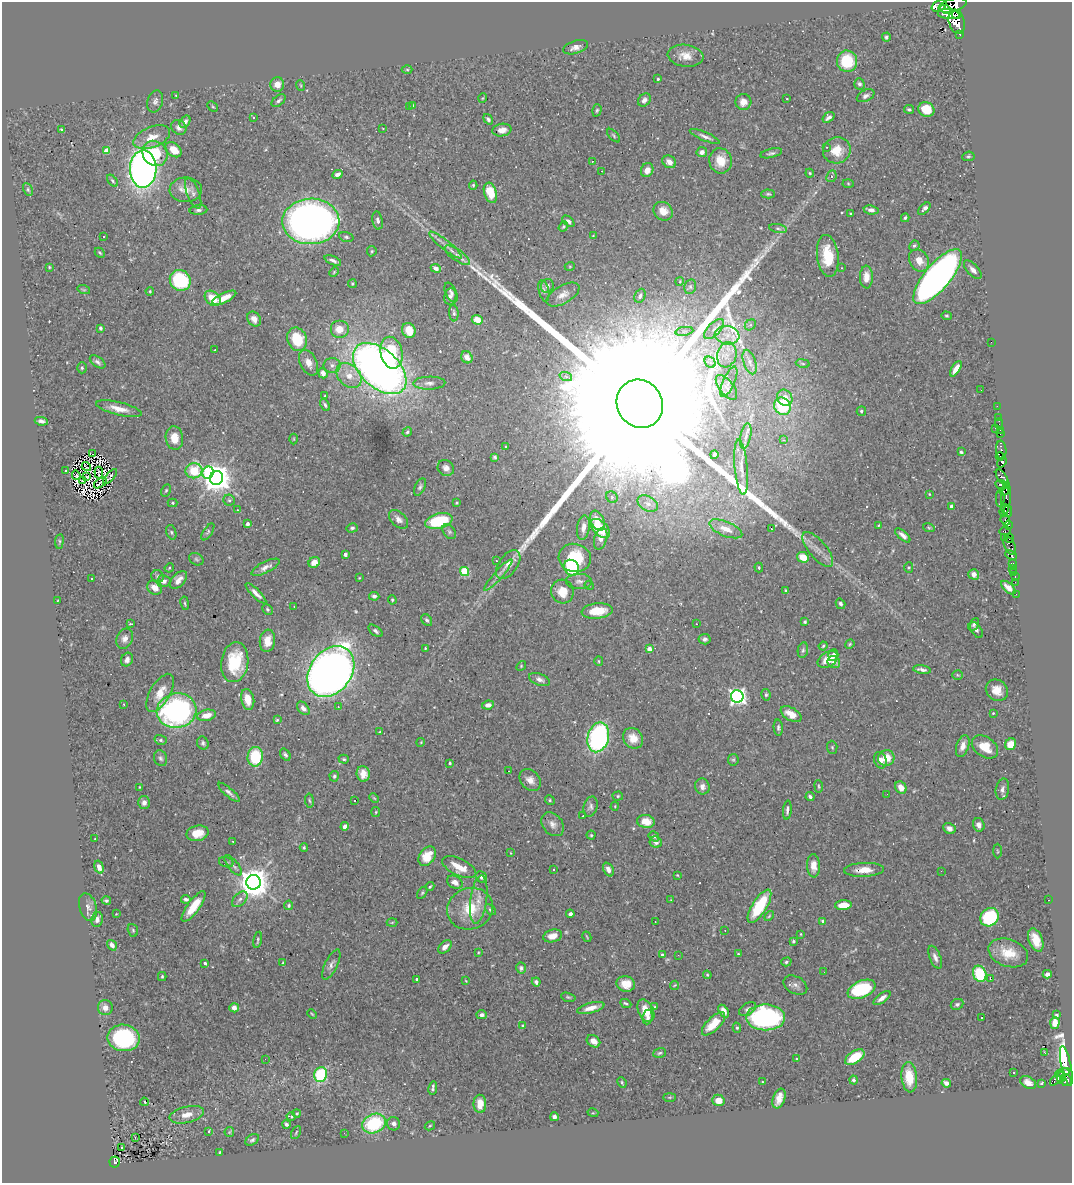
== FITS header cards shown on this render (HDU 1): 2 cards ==
NAXIS1  =                 1070
NAXIS2  =                 1181

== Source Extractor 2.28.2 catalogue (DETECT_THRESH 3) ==
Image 1070 x 1181 px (HDU 1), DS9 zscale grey, 1 PNG px = 1 image px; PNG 1074 x 1185 px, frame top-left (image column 1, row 1181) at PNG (2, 2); each listed source drawn as its Kron ellipse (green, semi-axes under 4 px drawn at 4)
Background 0.444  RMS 0.011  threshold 0.0324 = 3 sigma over >= 5 px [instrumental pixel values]
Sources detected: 517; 8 with non-positive FLUX_AUTO (blend fragments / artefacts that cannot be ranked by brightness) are neither listed nor drawn; of the other 509, the 500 brightest by FLUX_AUTO listed and drawn (9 fainter detections omitted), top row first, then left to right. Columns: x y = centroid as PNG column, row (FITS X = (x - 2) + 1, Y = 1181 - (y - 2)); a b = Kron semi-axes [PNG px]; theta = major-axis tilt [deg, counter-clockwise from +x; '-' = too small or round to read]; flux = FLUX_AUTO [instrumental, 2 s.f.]
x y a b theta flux
953 5 14 6 15 2800
939 6 8 5 27 1200
945 9 5 3 - 1000
949 14 11 5 -5 2100
957 14 5 4 - 1300
957 22 12 8 -74 4900
960 34 3 3 - 100
886 37 4 4 - 1.4
575 47 13 6 18 4.1
686 56 18 11 -7 8.6
847 61 11 10 - 30
407 70 5 3 - 0.81
658 79 3 3 - 0.84
277 84 7 7 - 6.1
859 84 6 5 - 1.7
300 85 5 3 - 0.72
176 95 3 3 - 0.6
866 96 9 5 26 2.4
483 98 5 3 - 0.6
787 99 2 2 - 0.44
644 100 7 5 52 2.6
155 101 11 7 71 2.8
279 101 8 5 42 2
743 102 8 8 - 5.2
213 106 6 4 -43 0.88
413 106 3 3 - 1.1
409 107 3 2 - 1.3
909 109 5 3 - 1.4
926 109 8 7 - 17
597 110 6 4 73 1.1
253 117 4 3 - 0.99
828 117 6 4 36 2.5
488 119 6 4 -55 1.4
185 122 7 4 56 2.7
179 127 8 7 - 3.3
383 128 4 2 - 0.51
61 130 3 3 - 1.3
502 130 9 6 9 5.2
614 136 8 3 -46 1.1
705 136 16 4 -23 3
152 137 19 10 21 10
827 147 3 3 - 0.67
174 150 9 6 -41 11
837 150 14 13 - 13
106 151 4 4 - 13
702 152 5 5 - 3.1
155 153 13 12 - 26
771 153 11 4 13 1.9
968 156 6 4 4 1.2
592 161 4 3 - 0.53
720 161 12 11 - 12
669 162 7 6 - 4.6
143 169 18 13 89 420
647 170 7 6 - 4.8
602 171 3 2 - 0.4
810 173 4 4 - 0.85
337 174 5 4 - 3.3
831 176 6 5 - 1.4
112 181 7 4 -50 1.2
848 183 5 3 - 0.77
473 185 4 4 - 1
28 189 7 4 -64 1.3
186 190 16 12 -1 8.4
193 193 16 6 -69 3
490 193 10 6 -72 17
768 194 7 4 -1 1.2
924 209 8 3 46 2.9
198 210 9 5 4 2.1
871 210 7 4 -9 3.4
663 211 10 9 - 9.4
851 213 3 3 - 0.81
905 218 4 3 - 1.1
378 220 9 5 -79 2.4
311 221 28 23 2 490
568 221 7 4 -41 2
563 226 5 3 - 1
778 228 9 3 -11 1.6
593 236 4 3 - 0.53
103 237 3 3 - 1.3
346 237 7 4 -15 1.4
445 245 20 5 -39 4.8
914 246 5 5 - 1.5
372 251 5 5 - 1.1
100 253 6 3 -45 0.79
457 255 15 5 -35 4.6
828 256 21 10 -83 23
333 260 9 4 -22 2.4
919 260 12 9 -58 8.4
570 266 5 3 - 0.64
49 267 3 3 - 0.62
436 268 5 4 - 3.4
842 268 3 2 - 0.41
973 270 11 5 -47 3.7
334 272 5 3 - 0.71
866 277 11 6 89 7
938 277 34 13 50 510
180 280 11 10 - 54
680 281 4 3 - 0.65
352 284 4 4 - 1
547 286 7 6 - 2.5
690 287 7 5 77 1.7
84 290 6 4 -18 1
150 291 4 3 - 0.74
544 291 11 5 -78 2
451 292 10 5 -65 1.9
563 295 18 9 30 6.3
450 296 8 6 81 2.1
640 296 7 5 66 2.3
213 298 9 6 -41 13
224 298 13 5 25 11
454 313 8 4 -86 1.7
946 316 5 4 - 0.84
254 319 8 6 -56 4.3
477 320 5 4 - 7.9
750 325 6 4 43 1.5
100 328 4 3 - 1.5
339 329 9 9 - 9.8
714 329 13 6 45 3.8
409 330 8 6 -65 10
684 331 9 4 8 2
727 335 12 9 -10 6.5
297 339 12 9 -69 25
991 342 2 2 - 48
215 350 2 2 - 0.55
391 353 16 11 -78 33
727 355 13 9 74 6.8
467 357 6 5 - 5.7
98 362 9 5 -35 2
710 362 6 5 - 2
750 362 13 6 -71 3.3
309 363 14 8 -63 7
803 363 7 3 -10 0.91
332 365 8 7 - 3.1
82 368 5 4 - 1.1
380 369 31 19 -42 520
956 369 8 4 58 5.8
323 373 5 4 - 4.4
349 375 14 10 -45 9.9
566 377 6 4 -20 1.6
729 382 16 6 67 4.6
429 383 16 6 1 3.9
726 387 15 7 -52 5.7
981 390 2 2 - 0.75
325 396 3 2 - 0.55
785 398 8 7 - 6.7
640 404 25 22 -57 190000
325 405 6 4 -62 1.7
782 406 9 8 - 33
997 406 2 2 - 6.9
119 409 23 6 -13 8.5
861 411 5 4 - 1.5
998 417 2 2 - 8.2
41 421 7 3 -8 2.3
999 423 5 2 - 10
995 428 2 2 - 51
1000 430 2 2 - 14
407 432 5 4 - 1.2
1000 434 2 2 - 6.7
746 436 13 5 79 3.2
174 438 12 8 -81 10
294 439 5 3 - 0.65
783 440 4 3 - 0.81
506 446 3 3 - 1.7
1001 450 9 5 -85 340
961 452 4 3 - 1.1
93 454 2 2 - 1
714 455 4 3 - 1.5
1000 456 4 3 - 460
495 457 4 3 - 1.2
1002 462 5 4 - 400
86 467 5 2 - 0.7
741 467 28 6 -85 7.3
446 468 9 7 -37 3.8
66 471 3 3 - 2.3
194 471 8 7 - 47
99 473 6 2 -85 0.79
208 473 6 5 - 53
76 475 5 3 - 0.87
87 477 4 2 - 0.62
110 477 9 2 48 2.1
1002 477 9 4 -56 450
216 478 7 6 - 1200
82 480 2 2 - 0.92
100 483 7 2 38 0.92
1001 485 6 4 -24 540
420 487 9 5 64 1.9
166 490 6 4 62 1.1
1004 491 5 3 - 310
929 494 3 2 - 0.48
612 497 6 5 - 1.6
1000 498 9 4 -89 220
1006 498 17 4 86 240
229 500 5 5 - 1.3
173 503 5 4 - 0.96
457 503 4 2 - 0.81
648 504 11 7 -28 4.1
951 506 4 3 - 2.7
237 510 3 3 - 0.62
1004 510 6 3 71 380
1008 511 6 3 89 160
399 519 11 7 -45 3.9
1005 520 5 3 - 240
439 521 14 7 13 42
597 521 10 6 -67 7.9
247 524 4 3 - 2.9
879 525 3 2 - 0.59
1009 525 5 3 - 340
352 528 6 4 15 1.5
583 528 12 6 82 5
600 528 12 7 -43 19
929 528 6 4 -18 0.92
726 529 17 7 -22 8.1
771 529 3 2 - 2.4
1005 531 6 4 4 160
171 532 7 5 -72 1.3
208 532 9 4 57 1.4
449 532 8 5 -50 1.8
903 535 9 4 -42 3.1
1004 537 2 2 - 8.2
1009 538 4 2 - 27
601 539 11 6 74 4.3
59 541 7 4 83 1.1
1010 546 9 5 -67 58
818 550 21 9 -50 7.4
345 555 3 3 - 1.7
1011 555 6 3 -24 410
803 557 6 5 - 10
575 558 16 14 -13 31
196 559 7 6 - 1.5
496 561 3 2 - 1
314 562 6 5 - 7.2
1012 563 4 3 - 87
508 564 16 9 54 7.2
266 567 15 5 27 4
909 567 5 4 - 0.95
169 568 5 4 - 0.82
572 568 8 7 - 55
759 568 5 3 - 0.83
1012 568 2 2 - 6.2
465 571 4 4 - 36
1014 573 3 3 - 34
974 574 5 5 - 4
498 575 20 3 49 3.8
157 576 6 6 - 1.7
1015 576 3 2 - 12
92 578 3 2 - 0.67
359 578 3 2 - 0.54
178 580 11 6 48 5.1
164 581 6 6 - 2.8
579 581 13 7 -1 3.5
1015 582 2 2 - 8.7
589 585 5 3 - 0.78
155 587 8 6 -41 6.9
1008 588 9 4 -41 5.2
786 590 3 3 - 0.73
562 592 12 11 - 10
256 593 14 4 -45 4.2
1016 594 2 2 - 4.4
374 596 5 4 - 2.2
58 600 3 2 - 0.59
392 600 4 4 - 0.95
185 603 7 3 -81 1.1
840 604 5 4 - 1.8
294 606 3 2 - 1
267 609 6 5 - 1.1
597 611 16 7 6 17
427 620 6 4 -51 1.5
805 622 3 3 - 1.1
130 624 4 2 - 0.64
696 624 2 2 - 0.79
974 624 7 4 58 1.8
976 630 9 5 -56 1.9
375 631 8 4 -37 2.1
125 639 10 8 66 3.9
705 639 6 5 - 2.1
267 641 11 7 82 8
850 644 5 4 - 0.86
823 646 4 4 - 0.99
425 648 2 2 - 0.56
649 649 4 3 - 7.2
803 650 8 5 80 1.6
833 655 6 5 - 3.5
828 659 11 7 32 10
127 660 7 5 61 3.6
599 661 5 4 - 0.94
235 662 20 13 82 32
834 662 6 6 - 4.6
521 666 5 4 - 0.83
922 670 9 3 -8 2.6
331 671 28 20 53 630
957 675 5 4 - 0.9
539 679 11 5 -21 3.3
997 690 12 10 -42 8.7
160 693 21 10 59 12
766 695 6 4 -79 1.1
737 696 6 6 - 270
248 699 10 6 -77 8.7
124 704 3 2 - 0.89
488 705 6 4 10 3.6
338 707 3 2 - 1.2
303 708 8 5 -49 3.6
177 711 20 17 11 180
993 713 3 2 - 0.58
791 714 11 6 -31 8.1
207 715 9 5 12 8.2
277 720 3 3 - 0.91
778 728 8 4 -86 1.6
380 732 4 3 - 0.63
598 737 15 10 76 130
633 738 11 9 -49 9.7
161 740 6 5 - 1.3
421 742 4 3 - 0.63
203 743 6 5 - 1.9
1011 744 6 5 - 13
963 746 11 6 72 5.2
832 747 6 5 - 1.1
985 747 14 10 -36 15
285 755 6 4 -53 1.8
255 757 10 7 85 32
161 758 8 6 -69 2
886 758 8 8 - 12
344 759 5 4 - 1.1
733 760 6 5 - 1.1
880 760 8 6 -69 4.5
450 763 4 3 - 0.89
508 771 2 2 - 0.54
363 774 8 6 -83 6.6
334 776 5 4 - 1.5
530 780 12 9 -46 6
819 786 6 4 -82 0.96
139 787 3 2 - 0.55
702 787 8 7 - 3.5
901 787 6 5 - 6
1002 789 11 6 79 3.1
229 792 14 4 -41 2.8
887 794 2 2 - 0.83
618 796 5 4 - 0.98
810 797 4 3 - 1.7
374 798 5 3 - 0.72
309 800 7 4 -81 1.2
355 800 3 2 - 1.6
550 800 5 4 - 1
144 802 6 6 - 3.1
615 806 4 3 - 0.7
591 807 10 6 75 2.5
787 810 9 4 85 2.3
376 812 5 4 - 0.81
583 816 3 2 - 0.6
646 821 9 6 -9 10
553 824 13 10 -49 4.9
979 825 7 5 -73 3.6
345 826 4 4 - 3.8
949 828 6 5 - 3.8
197 833 11 7 12 9.3
591 835 4 4 - 0.99
654 836 5 4 - 1.4
95 839 3 3 - 0.51
233 841 2 2 - 0.42
656 842 6 5 - 3.1
304 847 4 3 - 0.95
997 851 7 3 -89 0.76
511 853 4 2 - 0.47
427 856 10 7 53 14
226 862 7 5 -17 1.4
233 865 12 5 -51 2.6
814 866 11 6 -87 6.2
99 867 6 4 -72 4.1
459 867 18 8 -25 13
553 869 3 3 - 0.9
608 870 7 5 -65 3.8
864 870 20 7 3 9.8
941 871 3 2 - 0.93
677 875 2 2 - 0.59
481 877 6 5 - 2.1
253 882 7 7 - 1400
455 882 8 6 -29 5.5
430 887 4 3 - 0.87
422 893 7 3 54 0.98
186 899 5 3 - 1.9
240 899 9 5 45 2.7
479 899 24 8 82 7.9
671 900 3 3 - 0.47
1049 900 2 2 - 0.42
106 901 5 4 - 1.2
289 905 5 4 - 2
843 905 8 5 5 12
194 906 18 6 54 15
759 906 19 7 58 38
88 907 14 8 -73 4.1
470 909 23 20 20 25
490 910 6 4 -45 1.3
116 914 3 2 - 0.47
570 914 4 4 - 2.1
769 916 6 3 46 0.84
989 917 10 8 45 55
97 919 8 6 80 2.8
823 921 4 3 - 2.6
392 922 5 3 - 0.7
655 922 2 2 - 0.86
133 930 6 5 - 1.3
725 930 2 2 - 0.39
801 934 3 2 - 0.46
553 936 9 6 14 6.1
587 937 5 2 - 0.67
258 940 8 3 79 1.3
1036 940 12 7 -68 11
793 941 3 3 - 1
112 945 6 4 -56 3.2
445 947 8 5 46 3.6
478 952 4 2 - 0.59
1008 953 20 13 -19 17
738 954 3 3 - 0.76
662 955 3 3 - 1.2
678 955 3 2 - 1.7
935 957 12 5 -67 3.7
786 962 5 4 - 1.2
205 963 4 3 - 1.3
283 963 3 2 - 0.76
331 964 16 6 64 3.5
521 968 5 5 - 2.2
824 972 3 2 - 0.76
980 974 8 6 -70 36
1047 974 4 3 - 2.6
707 975 4 3 - 0.77
162 977 4 3 - 1
417 979 3 3 - 1.2
990 979 3 2 - 0.96
466 981 4 3 - 0.56
536 982 4 3 - 1.8
626 984 9 7 -14 8.9
674 985 5 3 - 0.56
795 985 13 8 -29 3.8
862 989 15 8 23 58
568 997 7 4 -14 1.1
882 998 10 4 36 3.9
626 1003 6 3 -24 1.4
957 1004 6 5 - 1.4
654 1007 3 3 - 0.84
105 1008 7 7 - 4.8
234 1008 5 4 - 4.4
591 1008 14 5 15 7.2
748 1009 9 5 35 2.3
646 1011 12 7 -64 12
724 1011 7 4 -56 5.1
312 1014 5 3 - 0.74
482 1015 5 4 - 2.8
1057 1015 3 3 - 0.92
648 1017 7 5 82 3.2
766 1017 19 13 -1 150
982 1018 2 2 - 0.53
1055 1023 6 4 86 9.1
714 1024 15 6 44 13
523 1026 3 3 - 1.7
737 1028 5 4 - 1.1
124 1038 16 13 -10 72
593 1041 7 5 -35 5.1
1044 1052 3 2 - 5.3
659 1053 6 4 18 1.3
855 1057 11 6 34 19
265 1059 2 2 - 3.4
796 1059 3 2 - 0.51
1066 1066 20 5 -78 250
1066 1071 4 3 - 160
1014 1073 3 2 - 0.8
1062 1073 7 3 11 100
321 1075 7 6 - 47
909 1077 15 8 -84 16
1061 1077 5 3 - 180
1057 1078 9 4 45 350
853 1080 4 4 - 1.6
1066 1080 6 5 - 750
762 1081 3 2 - 0.52
622 1082 5 3 - 0.97
1028 1082 8 6 -29 4.9
946 1083 5 4 - 3.6
1041 1083 3 2 - 0.65
433 1088 7 3 82 1.9
670 1097 6 3 0 0.71
779 1098 10 6 69 6.1
718 1100 6 5 - 8.1
144 1102 4 2 - 0.72
480 1104 9 6 -89 10
297 1113 4 3 - 0.88
593 1113 5 3 - 0.66
187 1115 18 8 13 7.4
291 1116 4 3 - 1.1
554 1117 4 4 - 2.9
286 1124 4 3 - 1.6
374 1124 12 9 25 49
394 1124 7 6 - 3
430 1126 5 4 - 0.79
208 1131 3 2 - 1
229 1132 5 5 - 0.64
296 1132 7 3 64 0.78
344 1133 2 2 - 2.3
135 1137 3 2 - 0.44
252 1140 7 5 31 1.8
121 1147 3 2 - 2.2
220 1152 3 3 - 0.82
115 1162 5 5 - 58
At the frame edge (FLAGS 8, measured only in part): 1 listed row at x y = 953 5
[9 fainter detections neither listed nor drawn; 8 non-positive-flux detections neither listed nor drawn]